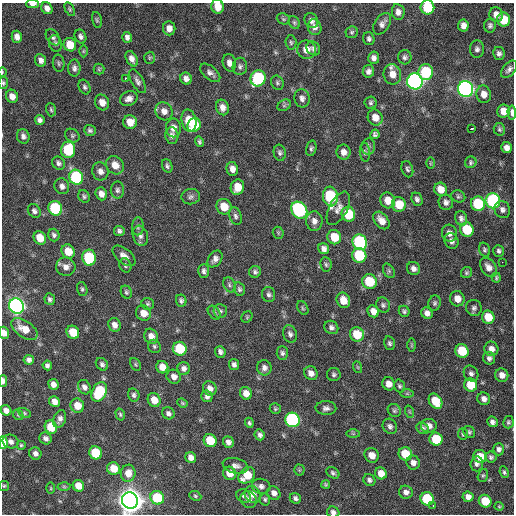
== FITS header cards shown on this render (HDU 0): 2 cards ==
NAXIS1  =                  512 / Axis length
NAXIS2  =                  512 / Axis length

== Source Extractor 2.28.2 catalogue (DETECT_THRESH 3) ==
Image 512 x 512 px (HDU 0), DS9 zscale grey, 1 PNG px = 1 image px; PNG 516 x 516 px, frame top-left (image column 1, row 512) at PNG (2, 3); each listed source drawn as its Kron ellipse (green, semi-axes under 4 px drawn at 4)
Background 151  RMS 13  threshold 38.5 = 3 sigma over >= 5 px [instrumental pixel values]
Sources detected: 299; all 299 listed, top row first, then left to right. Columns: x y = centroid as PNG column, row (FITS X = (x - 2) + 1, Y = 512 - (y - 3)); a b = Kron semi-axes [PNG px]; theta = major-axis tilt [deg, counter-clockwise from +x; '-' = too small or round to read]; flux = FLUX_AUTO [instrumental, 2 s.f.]
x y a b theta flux
32 4 6 3 0 4.3e+03
218 7 7 6 - 1.1e+04
427 7 7 7 - 3.6e+04
47 8 6 5 - 4.2e+03
70 9 7 4 -61 1.3e+03
398 12 8 6 -81 4.4e+03
496 14 7 7 - 5.7e+03
283 19 7 5 -22 1.3e+03
97 20 8 4 -77 1.5e+03
504 20 7 6 - 2.1e+04
311 21 8 6 -62 3.3e+03
294 22 6 5 - 1.6e+03
382 24 12 7 57 4.4e+03
463 25 6 5 - 4.7e+03
490 25 7 6 - 2.2e+03
315 27 8 6 -74 3.3e+03
169 28 7 6 - 5.0e+03
352 32 6 5 - 1.6e+03
80 36 7 5 -65 2.9e+03
17 37 6 5 - 5.0e+03
53 37 9 6 -54 2.5e+03
127 37 5 5 - 3.2e+03
369 39 6 5 - 2.2e+03
291 42 7 5 -86 1.6e+03
55 43 8 6 -72 2.3e+03
70 45 7 6 - 1.4e+04
313 48 7 6 - 2.4e+03
477 49 9 7 86 3.0e+03
306 50 9 9 - 7.5e+03
83 51 6 4 89 1.2e+03
499 54 6 6 - 2.9e+03
405 57 7 6 - 2.4e+03
149 58 6 5 - 1.2e+03
374 58 6 5 - 3.4e+03
132 59 8 5 -62 4.7e+03
41 60 6 5 - 3.7e+03
59 63 8 6 -84 1.8e+03
229 63 9 6 -77 4.6e+03
240 66 8 7 - 2.8e+03
74 68 8 6 90 3.0e+03
99 69 5 5 - 1.3e+03
509 69 10 6 49 3.1e+03
368 71 6 6 - 3.3e+03
2 72 5 3 - 7.8e+02
426 72 8 7 - 5.4e+04
210 73 12 6 -40 3.7e+03
392 74 10 9 - 8.7e+03
125 78 3 2 - 2.9e+03
258 78 8 7 - 8.6e+04
186 79 6 5 - 4.0e+03
137 81 13 6 -61 3.4e+03
415 81 8 7 - 3.7e+05
3 83 6 5 - 1.5e+03
277 83 7 6 - 1.9e+03
85 87 7 5 -67 2.0e+03
466 89 8 7 - 3.5e+05
484 94 8 7 - 6.6e+03
12 96 7 6 - 6.1e+03
302 98 9 7 -79 3.7e+03
129 99 9 7 24 4.8e+03
102 102 8 7 - 7.4e+03
371 103 6 6 - 1.8e+03
284 105 7 5 30 1.8e+03
222 107 8 6 -70 5.5e+03
51 110 7 5 -73 1.5e+03
164 111 9 8 - 5.6e+03
503 111 6 6 - 9.5e+03
512 112 7 4 -85 3.5e+03
375 118 8 7 - 8.2e+03
40 120 5 4 - 2.7e+03
189 121 11 7 -78 2.9e+04
130 122 7 7 - 1.0e+04
194 125 7 6 - 1.6e+04
173 128 9 7 -90 5.4e+03
472 128 4 3 - 4.9e+03
499 129 6 5 - 1.7e+03
90 130 6 5 - 1.9e+03
375 134 5 4 - 1.9e+03
172 135 8 6 -84 3.5e+03
23 136 7 6 - 3.2e+03
72 136 8 6 -39 1.8e+03
199 142 5 4 - 1.7e+03
368 147 8 6 77 2.4e+03
311 148 8 5 75 1.8e+03
507 148 5 5 - 4.4e+03
68 150 8 7 - 4.9e+04
343 152 7 7 - 5.1e+03
365 152 9 5 -84 2.1e+03
280 153 8 6 -78 2.3e+03
471 162 6 5 - 1.7e+03
58 163 7 6 - 2.5e+03
430 163 6 4 89 9.2e+02
115 165 10 8 -52 9.0e+03
167 166 7 5 -69 2.1e+03
232 169 7 5 -79 5.1e+03
407 169 8 5 -74 2.1e+03
100 171 9 8 - 4.3e+03
76 177 7 7 - 7.7e+04
62 186 8 7 - 3.6e+03
237 187 8 6 70 1.4e+04
441 189 7 6 - 8.4e+03
117 190 8 7 - 2.6e+03
101 194 7 5 -70 5.0e+03
84 196 6 5 - 1.7e+03
330 196 10 7 -83 7.3e+04
458 196 7 6 - 1.7e+03
191 197 9 7 7 3.0e+03
417 199 7 5 -67 2.5e+03
388 200 8 7 - 9.5e+03
493 201 7 7 - 1.1e+05
446 202 8 7 - 3.5e+03
399 204 7 7 - 1.8e+04
478 204 7 7 - 4.5e+04
224 207 8 7 - 1.5e+04
55 208 7 7 - 6.3e+04
338 208 18 9 62 6.4e+03
299 210 9 7 -51 1.1e+05
502 210 9 7 -61 3.7e+03
34 211 7 6 - 2.9e+03
348 214 7 6 - 3.0e+04
235 216 9 6 -71 2.5e+03
461 218 7 6 - 3.0e+03
381 220 10 6 -50 7.1e+03
314 221 9 8 - 4.8e+03
138 226 9 6 88 2.4e+03
467 230 7 6 - 3.1e+04
119 231 5 5 - 2.2e+03
278 233 6 5 - 1.2e+03
449 233 8 7 - 4.6e+03
54 235 6 5 - 2.3e+03
140 236 10 7 -72 3.6e+03
334 237 7 6 - 1.8e+04
40 238 7 6 - 1.4e+04
451 241 8 6 -67 3.2e+03
360 242 8 7 - 1.1e+05
324 249 6 5 - 3.7e+03
484 250 7 5 -72 1.6e+03
68 251 7 6 - 1.4e+04
499 251 6 5 - 2.1e+03
359 255 7 7 - 4.5e+04
124 256 13 7 -39 5.7e+03
89 258 8 7 - 4.7e+04
215 259 9 6 55 4.1e+03
502 262 2 2 - 1.9e+03
326 264 7 5 -85 1.9e+03
125 265 7 6 - 1.8e+03
66 267 9 9 - 5.6e+03
488 267 10 7 -56 5.7e+03
413 268 7 6 - 3.7e+03
204 271 7 5 88 2.5e+03
389 271 8 5 -60 1.7e+03
255 272 6 6 - 2.2e+03
466 272 6 5 - 1.5e+03
496 278 5 4 - 1.4e+03
369 282 7 7 - 3.3e+04
229 285 8 5 -67 2.0e+03
82 289 7 5 -72 1.6e+03
239 289 7 5 -74 1.9e+03
126 292 7 5 -65 1.7e+03
269 295 7 6 - 2.4e+03
50 299 6 5 - 2.1e+03
457 299 8 7 - 8.6e+03
343 300 8 6 -66 9.5e+03
181 301 6 5 - 2.2e+03
435 303 7 6 - 1.9e+03
148 304 6 6 - 1.8e+03
383 305 7 7 - 2.3e+03
16 306 8 7 - 4.0e+05
303 308 7 5 -61 1.4e+03
474 308 8 8 - 2.9e+03
220 311 7 6 - 2.2e+03
373 311 6 5 - 5.2e+03
404 311 6 5 - 1.9e+03
143 313 8 7 - 9.2e+03
214 313 8 5 -50 2.0e+03
427 313 6 5 - 4.2e+03
247 317 6 5 - 1.2e+03
488 317 6 6 - 1.6e+04
114 325 7 6 - 5.0e+03
331 327 7 6 - 2.9e+03
24 329 15 8 -35 1.3e+04
73 332 7 6 - 1.9e+04
4 333 6 5 - 6.1e+03
290 334 9 6 -73 3.0e+03
357 334 7 7 - 2.2e+04
151 336 8 6 -65 6.4e+03
389 343 7 5 -75 2.1e+03
412 345 6 4 90 1.3e+03
154 346 7 6 - 1.8e+03
180 349 7 6 - 3.6e+04
491 349 7 7 - 5.1e+03
462 351 7 6 - 2.8e+04
220 352 6 5 - 2.6e+03
282 353 7 5 -87 2.4e+03
489 358 6 6 - 2.7e+03
29 360 5 5 - 2.9e+03
102 364 7 5 -51 2.5e+03
136 364 7 5 -57 1.4e+03
234 364 5 5 - 2.7e+03
47 365 5 4 - 2.3e+03
162 367 6 6 - 7.8e+03
357 367 6 4 -70 1.0e+03
184 368 6 6 - 3.4e+03
264 368 7 7 - 3.8e+03
311 373 7 6 - 5.4e+03
471 373 8 7 - 2.9e+03
334 374 7 6 - 2.0e+03
502 375 7 6 - 5.9e+03
174 377 7 6 - 4.7e+03
3 381 5 3 - 3.8e+03
53 384 5 5 - 4.3e+03
389 384 7 6 - 6.2e+03
471 385 7 6 - 2.3e+04
399 386 6 5 - 1.7e+03
84 387 7 6 - 3.5e+03
210 388 7 6 - 5.3e+03
99 392 10 7 63 4.8e+04
246 393 6 5 - 7.0e+03
407 394 7 4 0 1.2e+03
134 395 7 6 - 2.3e+03
207 396 6 5 - 2.9e+03
484 399 6 6 - 3.9e+03
154 400 7 6 - 1.1e+04
435 401 8 6 -58 2.1e+04
55 402 6 5 - 5.8e+03
182 403 5 4 - 1.0e+03
77 406 7 6 - 1.3e+04
326 408 10 7 -2 3.6e+03
275 409 5 5 - 1.3e+03
6 410 5 5 - 4.9e+03
394 410 7 6 - 1.9e+03
410 412 6 4 -71 1.1e+03
24 413 7 4 -28 1.3e+03
168 413 6 5 - 2.6e+03
120 414 6 4 -74 1.4e+03
18 415 5 4 - 1.3e+03
60 419 9 6 69 3.7e+03
293 420 7 7 - 1.5e+05
492 422 5 5 - 3.0e+03
508 422 6 5 - 1.6e+03
249 423 5 4 - 1.6e+03
390 426 8 7 - 2.8e+03
429 426 8 7 - 5.2e+03
51 427 7 6 - 2.1e+04
422 428 6 5 - 2.4e+03
469 432 6 5 - 1.8e+03
353 434 7 4 -1 1.1e+03
463 434 6 5 - 1.3e+03
260 435 5 5 - 2.8e+03
46 438 6 5 - 3.1e+03
436 439 7 6 - 3.2e+04
11 441 8 6 -23 3.7e+03
210 441 7 6 - 2.3e+04
228 442 6 5 - 3.6e+03
3 443 6 4 -89 2.5e+04
21 445 5 5 - 1.3e+03
499 449 6 5 - 2.9e+03
96 453 7 6 - 3.7e+04
35 454 6 6 - 3.4e+03
405 454 7 6 - 2.1e+04
372 455 7 6 - 8.5e+03
480 456 7 6 - 1.2e+04
191 457 6 5 - 4.8e+03
491 457 6 5 - 2.0e+03
413 463 7 6 - 4.9e+03
477 464 7 6 - 2.8e+03
236 466 13 7 -14 4.2e+03
113 468 6 6 - 1.3e+04
299 470 5 5 - 1.1e+03
504 472 6 4 -67 1.4e+03
128 473 8 7 - 8.4e+03
229 473 7 6 - 9.8e+03
333 473 7 5 -34 2.0e+03
381 473 6 5 - 9.1e+03
247 475 9 7 41 2.0e+04
483 475 6 5 - 1.4e+03
369 480 6 5 - 2.3e+03
326 484 4 4 - 1.2e+03
4 486 5 5 - 1.3e+03
78 486 6 5 - 9.9e+03
261 486 9 7 -10 4.0e+03
64 487 6 4 -1 1.2e+03
51 488 6 4 -89 8.6e+02
406 492 7 6 - 4.0e+03
274 493 7 6 - 4.5e+03
253 494 8 7 - 6.4e+03
195 496 6 4 -24 1.3e+03
244 496 8 6 -31 2.5e+03
468 497 5 5 - 4.8e+03
157 498 7 6 - 3.9e+04
295 498 6 5 - 2.4e+03
265 499 6 5 - 1.7e+03
427 499 7 6 - 4.2e+04
248 500 9 7 -54 3.7e+03
130 501 8 8 - 1.5e+06
485 501 6 6 - 2.2e+04
433 505 3 2 - 2.3e+03
499 506 4 4 - 9.1e+02
333 512 6 5 - 3.4e+03
At the frame edge (FLAGS 8, measured only in part): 11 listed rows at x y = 32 4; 218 7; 427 7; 2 72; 3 83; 512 112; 4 333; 3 381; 3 443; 130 501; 333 512